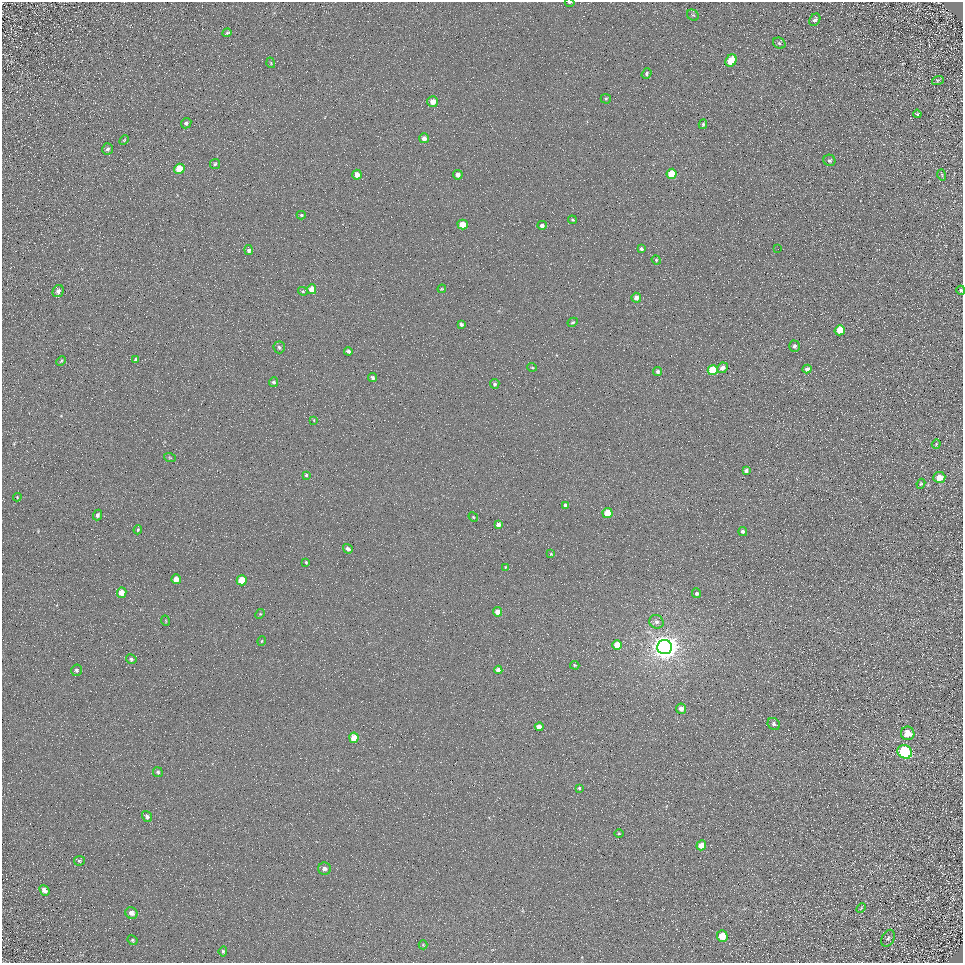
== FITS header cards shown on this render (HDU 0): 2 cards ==
NAXIS1  =                  961
NAXIS2  =                  961

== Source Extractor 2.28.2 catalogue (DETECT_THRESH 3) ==
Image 961 x 961 px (HDU 0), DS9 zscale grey, 1 PNG px = 1 image px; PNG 965 x 965 px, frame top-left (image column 1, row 961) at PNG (2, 2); each listed source drawn as its Kron ellipse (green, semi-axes under 4 px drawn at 4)
Background 4.93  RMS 8.6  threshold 25.7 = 3 sigma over >= 5 px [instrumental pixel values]
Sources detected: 109; all 109 listed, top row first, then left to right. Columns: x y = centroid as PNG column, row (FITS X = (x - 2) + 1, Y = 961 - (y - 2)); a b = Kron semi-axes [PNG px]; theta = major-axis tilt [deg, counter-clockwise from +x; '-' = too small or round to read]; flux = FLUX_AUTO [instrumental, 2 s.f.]
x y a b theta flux
570 2 5 2 - 680
693 15 6 5 - 910
815 20 7 5 57 1600
227 33 4 3 - 760
779 43 6 5 - 1200
731 61 6 5 - 15000
271 63 5 3 - 570
646 74 5 4 - 1100
938 80 6 4 18 750
606 99 5 5 - 840
433 102 5 5 - 4900
917 114 4 3 - 630
186 123 5 4 - 1300
703 124 4 3 - 930
424 138 5 5 - 2700
124 140 6 3 45 600
108 149 6 5 - 1400
829 160 6 5 - 1300
215 164 5 5 - 930
179 169 5 5 - 12000
672 174 5 5 - 16000
357 175 5 4 - 4200
458 175 5 5 - 2900
942 175 5 3 - 600
301 215 4 4 - 700
572 220 4 3 - 690
463 224 5 4 - 11000
542 225 4 4 - 1600
641 249 4 4 - 1200
778 249 2 2 - 270
249 250 5 4 - 1500
656 260 5 4 - 700
312 289 5 4 - 7300
442 289 4 4 - 510
961 290 4 4 - 890
58 291 6 5 - 2200
303 291 5 4 - 740
636 298 5 5 - 3300
573 322 5 4 - 840
461 324 4 3 - 1400
840 330 5 5 - 12000
794 346 6 5 - 1400
279 347 6 5 - 1200
348 351 4 4 - 1400
136 360 3 3 - 990
61 361 5 3 - 680
532 367 5 3 - 470
722 368 5 5 - 3400
807 369 4 4 - 2000
713 370 5 5 - 22000
658 371 4 4 - 1300
373 377 5 4 - 1400
273 382 5 4 - 1300
495 384 5 4 - 1100
314 420 4 2 - 420
936 444 4 4 - 620
170 458 6 3 -19 610
746 471 4 3 - 1800
306 475 4 4 - 800
939 477 6 5 - 7400
921 484 5 4 - 680
17 497 4 4 - 570
566 505 4 4 - 2100
607 513 5 5 - 18000
98 515 5 4 - 1500
473 517 5 4 - 640
498 524 4 4 - 2700
138 530 4 3 - 690
743 532 4 4 - 1600
348 549 5 4 - 2300
551 554 4 4 - 580
306 562 3 2 - 610
506 567 4 3 - 490
176 579 5 4 - 4900
242 580 5 5 - 14000
122 593 5 5 - 6600
697 593 5 4 - 1500
497 612 5 4 - 5400
260 614 5 4 - 660
166 621 5 3 - 490
656 622 7 6 - 2500
262 641 4 4 - 610
617 645 4 4 - 10000
664 647 7 7 - 800000
131 659 5 4 - 1200
575 665 5 3 - 620
76 670 6 5 - 1300
498 670 4 4 - 3500
681 709 5 5 - 3600
774 724 6 5 - 1700
539 727 4 4 - 4600
908 733 7 6 - 8700
354 738 5 4 - 12000
905 752 7 6 - 72000
158 772 5 5 - 1000
579 788 4 3 - 810
147 816 6 4 -55 1800
619 834 5 3 - 560
701 845 5 4 - 7000
79 861 5 5 - 880
324 869 6 6 - 2300
44 890 6 4 -50 2400
861 908 5 3 - 640
131 913 6 5 - 2900
722 936 6 5 - 12000
888 938 9 6 64 1400
133 940 5 4 - 760
423 945 4 4 - 490
223 951 5 4 - 830
At the frame edge (FLAGS 8, measured only in part): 2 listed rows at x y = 570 2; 961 290